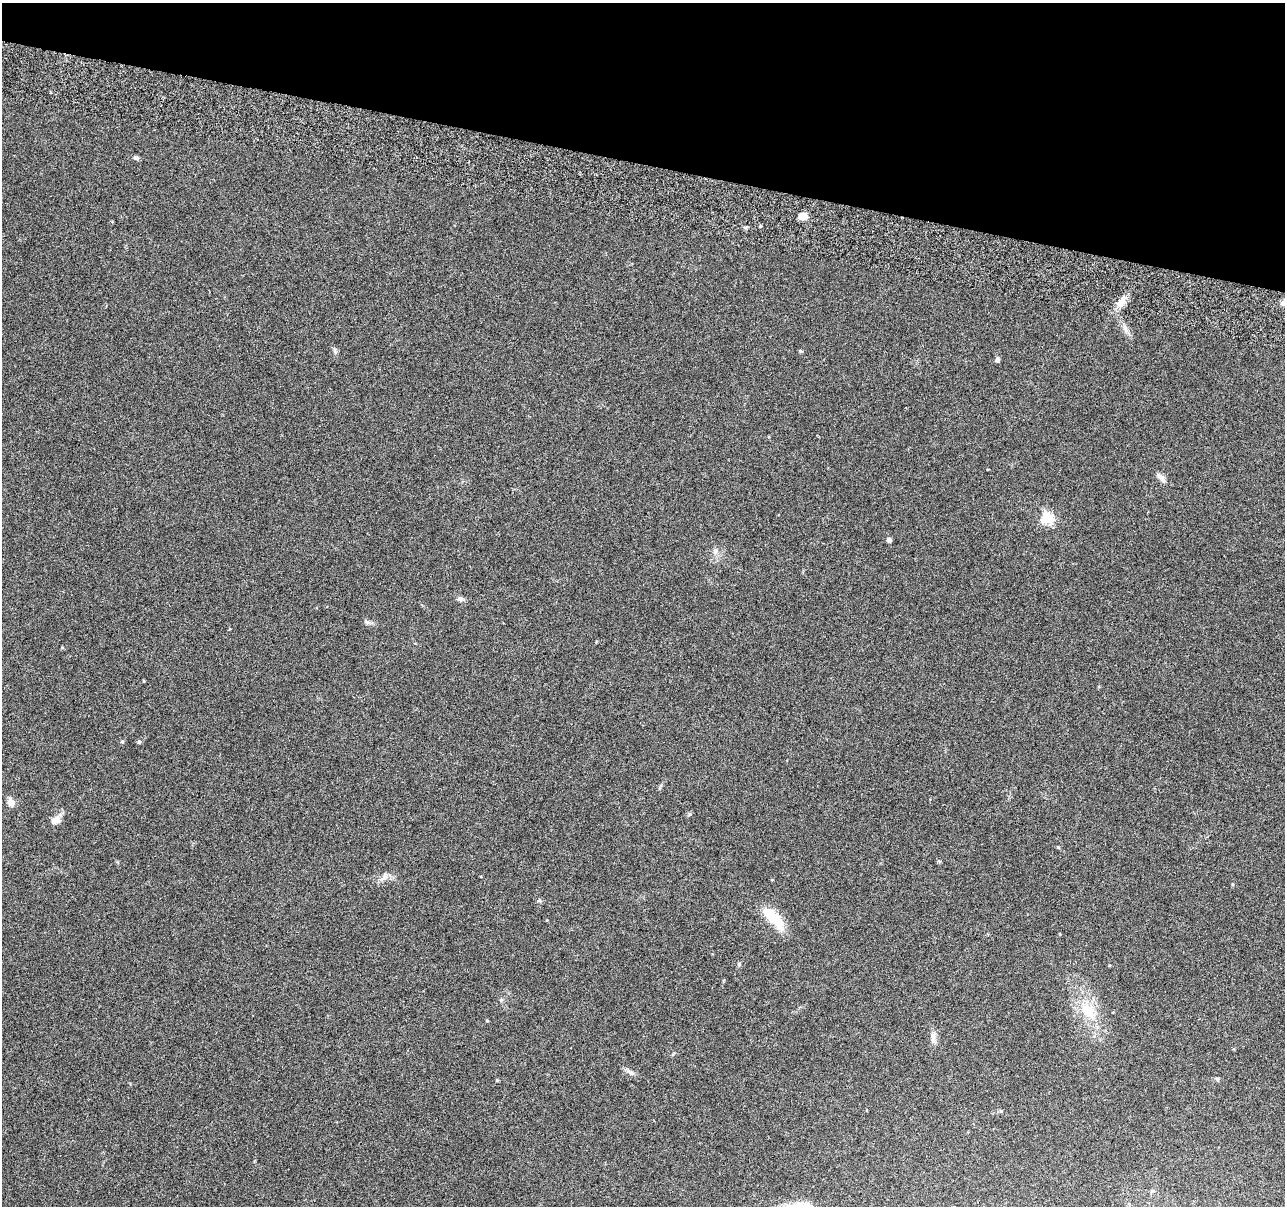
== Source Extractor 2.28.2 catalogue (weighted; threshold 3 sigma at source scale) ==
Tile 2 of 4 x 4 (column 2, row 1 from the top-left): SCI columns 1300-2582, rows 3889-5092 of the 5170 x 5431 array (HDU 1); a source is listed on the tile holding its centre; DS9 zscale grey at full resolution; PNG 1287 x 1208 px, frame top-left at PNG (2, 3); no overlay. Shown black and unused: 13% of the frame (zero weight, under 3 of 6 exposures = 3% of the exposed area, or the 3 px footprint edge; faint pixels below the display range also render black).
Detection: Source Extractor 2.28.2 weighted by HDU 2 'WHT'; one run over the whole footprint, this tile lists its part. Background 0.0304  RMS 0.004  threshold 0.0163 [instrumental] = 3 sigma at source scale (4.09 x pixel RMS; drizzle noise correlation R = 1.36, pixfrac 0.8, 0.0396/0.0396 arcsec/px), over >= 5 px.
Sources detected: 30; all 30 listed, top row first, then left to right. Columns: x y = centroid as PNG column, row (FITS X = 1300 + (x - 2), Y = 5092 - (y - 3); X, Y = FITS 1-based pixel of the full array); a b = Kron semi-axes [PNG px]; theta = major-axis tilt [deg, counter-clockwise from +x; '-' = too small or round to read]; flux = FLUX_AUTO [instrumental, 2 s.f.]
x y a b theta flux
136 158 7 5 -19 0.82
803 216 11 8 -11 2.6
1121 302 17 8 63 3.5
1284 303 7 6 - 1.9
1125 329 13 7 -64 2
335 350 9 4 -70 0.85
800 351 5 4 - 0.45
997 360 5 4 - 1.1
1162 479 14 7 -68 1.7
1047 518 6 6 - 35
889 540 5 4 - 1.3
715 551 10 7 79 1.5
460 599 9 6 -6 1.2
367 622 8 6 -20 0.94
144 681 4 3 - 0.28
122 741 5 4 - 0.47
139 742 5 5 - 0.52
11 802 9 7 -66 2.7
56 820 10 7 28 3.3
384 878 13 6 37 1.9
539 900 6 5 - 0.57
773 917 30 11 -48 12
739 964 5 5 - 0.45
1088 1011 28 18 -51 12
487 1021 5 3 - 0.33
933 1038 20 6 89 2.1
631 1072 14 5 -26 1.3
1217 1079 7 4 -18 0.6
497 1080 4 4 - 0.36
1152 1191 6 4 0 0.47
Isophote crosses this tile's border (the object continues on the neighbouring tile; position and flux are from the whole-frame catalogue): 1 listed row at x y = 1284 303
Unlisted compact peaks at least as high as the median listed source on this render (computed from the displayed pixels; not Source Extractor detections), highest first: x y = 760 226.